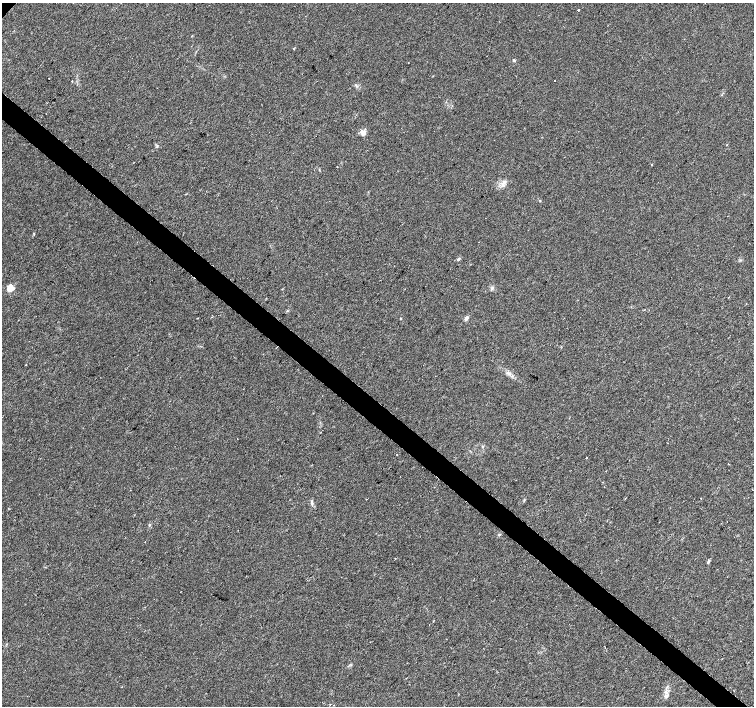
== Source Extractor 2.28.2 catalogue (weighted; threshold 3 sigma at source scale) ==
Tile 6 of 4 x 4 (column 2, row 2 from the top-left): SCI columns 1510-3012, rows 3049-4455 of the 6019 x 6031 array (HDU 1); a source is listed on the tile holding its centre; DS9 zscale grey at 2 x 2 block average (1 PNG px = mean of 2 x 2 image px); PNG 756 x 708 px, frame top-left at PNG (2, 3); no overlay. Shown black and unused: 4% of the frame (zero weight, under 2 of 3 exposures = <1% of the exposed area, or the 3 px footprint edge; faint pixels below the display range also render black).
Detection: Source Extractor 2.28.2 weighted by HDU 2 'WHT'; one run over the whole footprint, this tile lists its part. Background 0.0471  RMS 0.0062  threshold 0.0278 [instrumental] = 3 sigma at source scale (4.5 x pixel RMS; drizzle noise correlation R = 1.50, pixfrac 1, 0.0396/0.0396 arcsec/px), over >= 5 px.
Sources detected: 21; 1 cosmic-ray / hot-pixel residue — not listed; the other 20 listed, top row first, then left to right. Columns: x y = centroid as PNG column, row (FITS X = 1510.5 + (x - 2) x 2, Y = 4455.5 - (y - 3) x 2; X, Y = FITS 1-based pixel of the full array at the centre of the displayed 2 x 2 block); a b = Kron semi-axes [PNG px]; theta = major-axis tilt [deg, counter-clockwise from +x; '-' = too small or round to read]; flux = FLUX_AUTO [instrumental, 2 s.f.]
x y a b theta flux
578 10 2 2 - 9.7
514 60 4 3 - 1.5
49 78 2 2 - 0.78
72 81 2 2 - 3.2
363 133 8 6 -52 6.7
337 166 2 2 - 0.66
504 182 4 3 - 2.4
503 186 4 4 - 2.8
458 259 4 3 - 1.4
10 288 3 3 - 55
287 311 3 3 - 1.2
401 318 3 2 - 0.82
466 318 5 3 - 4.9
509 374 5 3 - 2.9
586 458 2 2 - 4.9
701 498 2 2 - 0.8
312 504 7 2 -75 2.3
149 525 3 2 - 1.1
708 562 6 2 72 2
667 696 4 4 - 2.8
Diffuse or blended objects may show on this block-average render without a row.